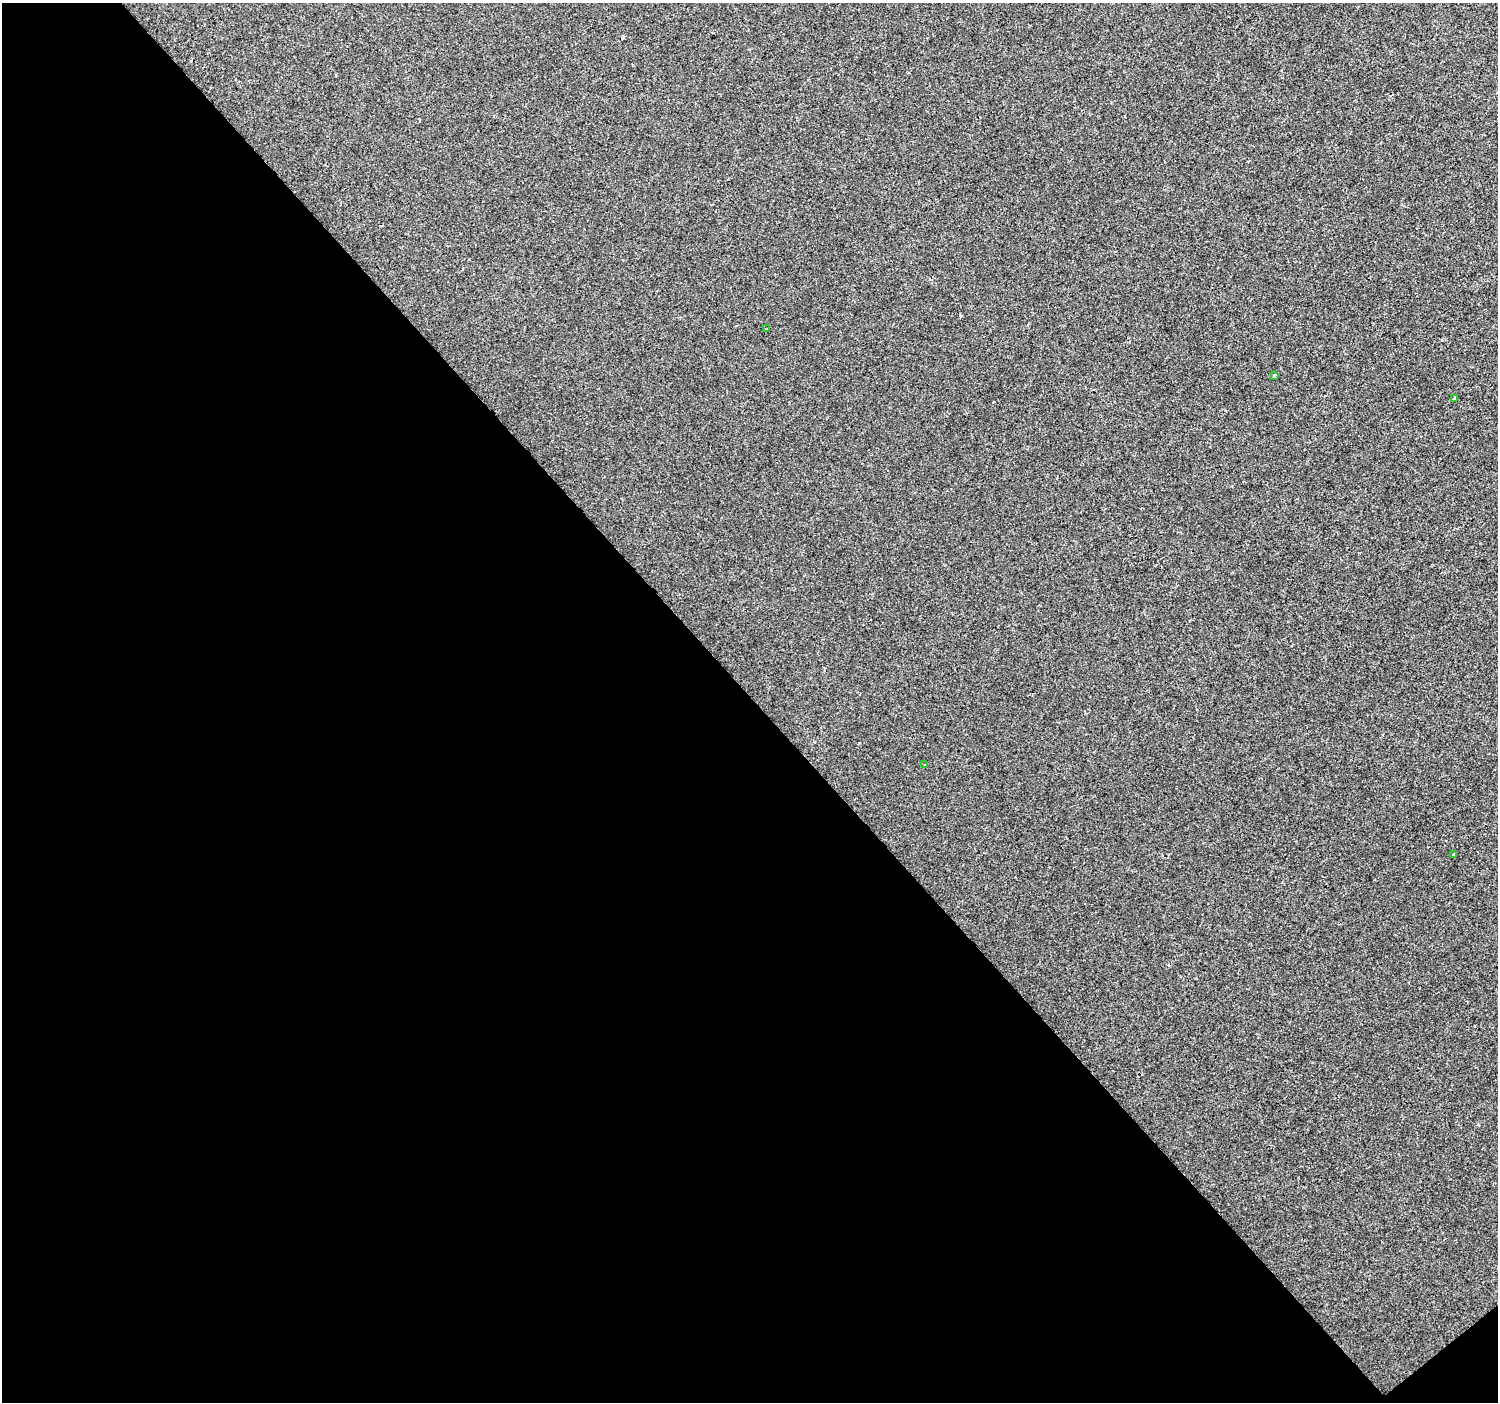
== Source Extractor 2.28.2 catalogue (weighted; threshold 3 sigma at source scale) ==
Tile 3 of 2 x 2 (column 1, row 2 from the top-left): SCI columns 1-1496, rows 79-1478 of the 2993 x 2976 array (HDU 1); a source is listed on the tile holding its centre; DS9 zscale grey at full resolution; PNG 1500 x 1404 px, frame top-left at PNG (2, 3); each listed source drawn as its Kron ellipse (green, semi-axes under 4 px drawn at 4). Shown black and unused: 51% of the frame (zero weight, under 2 of 3 exposures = <1% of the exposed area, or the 3 px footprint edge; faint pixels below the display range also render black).
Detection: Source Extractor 2.28.2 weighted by HDU 2 'WHT'; one run over the whole footprint, this tile lists its part. Background -2.79e-04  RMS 0.004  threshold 0.0179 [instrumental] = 3 sigma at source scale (4.5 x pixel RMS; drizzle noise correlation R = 1.50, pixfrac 1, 0.0396/0.0396 arcsec/px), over >= 5 px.
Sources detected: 6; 1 cosmic-ray / hot-pixel residue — neither listed nor drawn; the other 5 listed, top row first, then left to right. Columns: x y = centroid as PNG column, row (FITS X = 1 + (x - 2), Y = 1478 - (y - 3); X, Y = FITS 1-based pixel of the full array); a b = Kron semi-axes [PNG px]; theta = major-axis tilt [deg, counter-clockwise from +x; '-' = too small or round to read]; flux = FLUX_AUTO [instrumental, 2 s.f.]
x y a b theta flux
766 329 3 3 - 0.42
1275 376 4 3 - 0.67
1455 398 3 3 - 0.65
925 765 3 2 - 0.28
1454 855 3 3 - 0.96